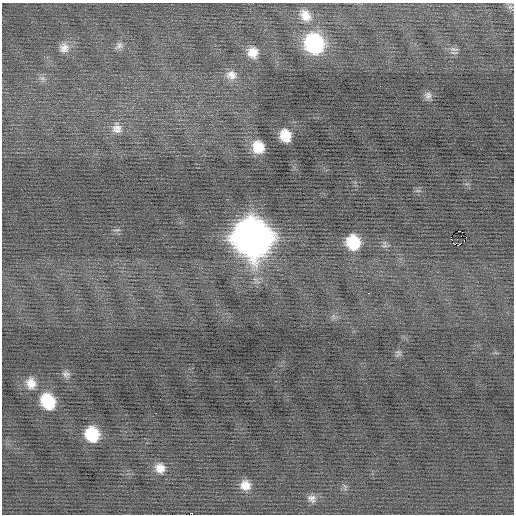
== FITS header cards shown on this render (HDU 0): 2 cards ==
NAXIS1  =                  512 / Axis length
NAXIS2  =                  512 / Axis length

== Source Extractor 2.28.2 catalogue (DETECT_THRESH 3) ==
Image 512 x 512 px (HDU 0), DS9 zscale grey, 1 PNG px = 1 image px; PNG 516 x 516 px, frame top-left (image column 1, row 512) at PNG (2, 3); no overlay
Background -0.041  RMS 0.74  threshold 2.23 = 3 sigma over >= 5 px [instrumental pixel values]
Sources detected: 30; all 30 listed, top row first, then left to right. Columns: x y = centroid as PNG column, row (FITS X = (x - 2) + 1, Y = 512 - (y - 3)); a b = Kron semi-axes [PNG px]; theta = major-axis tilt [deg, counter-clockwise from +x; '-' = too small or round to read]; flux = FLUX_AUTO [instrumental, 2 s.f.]
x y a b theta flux
510 7 6 5 - 120
305 15 16 12 -51 610
314 43 17 15 -61 6400
119 45 12 9 41 270
64 48 15 14 - 500
454 49 14 5 -9 210
253 52 14 13 - 690
231 75 15 14 - 550
42 78 7 5 -43 140
428 95 11 9 77 230
117 127 17 11 -31 530
285 135 12 10 -69 940
258 147 15 13 -62 1100
117 230 9 3 5 65
460 231 3 2 - 1900
251 238 19 17 -58 95000
451 238 4 3 - 280
353 242 13 12 - 2000
457 245 5 2 - 280
385 246 9 3 5 90
369 293 3 2 - 100
398 353 9 7 -52 130
66 374 10 8 -6 190
31 383 14 11 -85 550
48 401 15 12 -59 2200
156 413 2 2 - 120
92 434 13 11 -64 2000
160 468 13 11 -58 540
245 485 12 11 - 560
312 498 11 9 -36 260